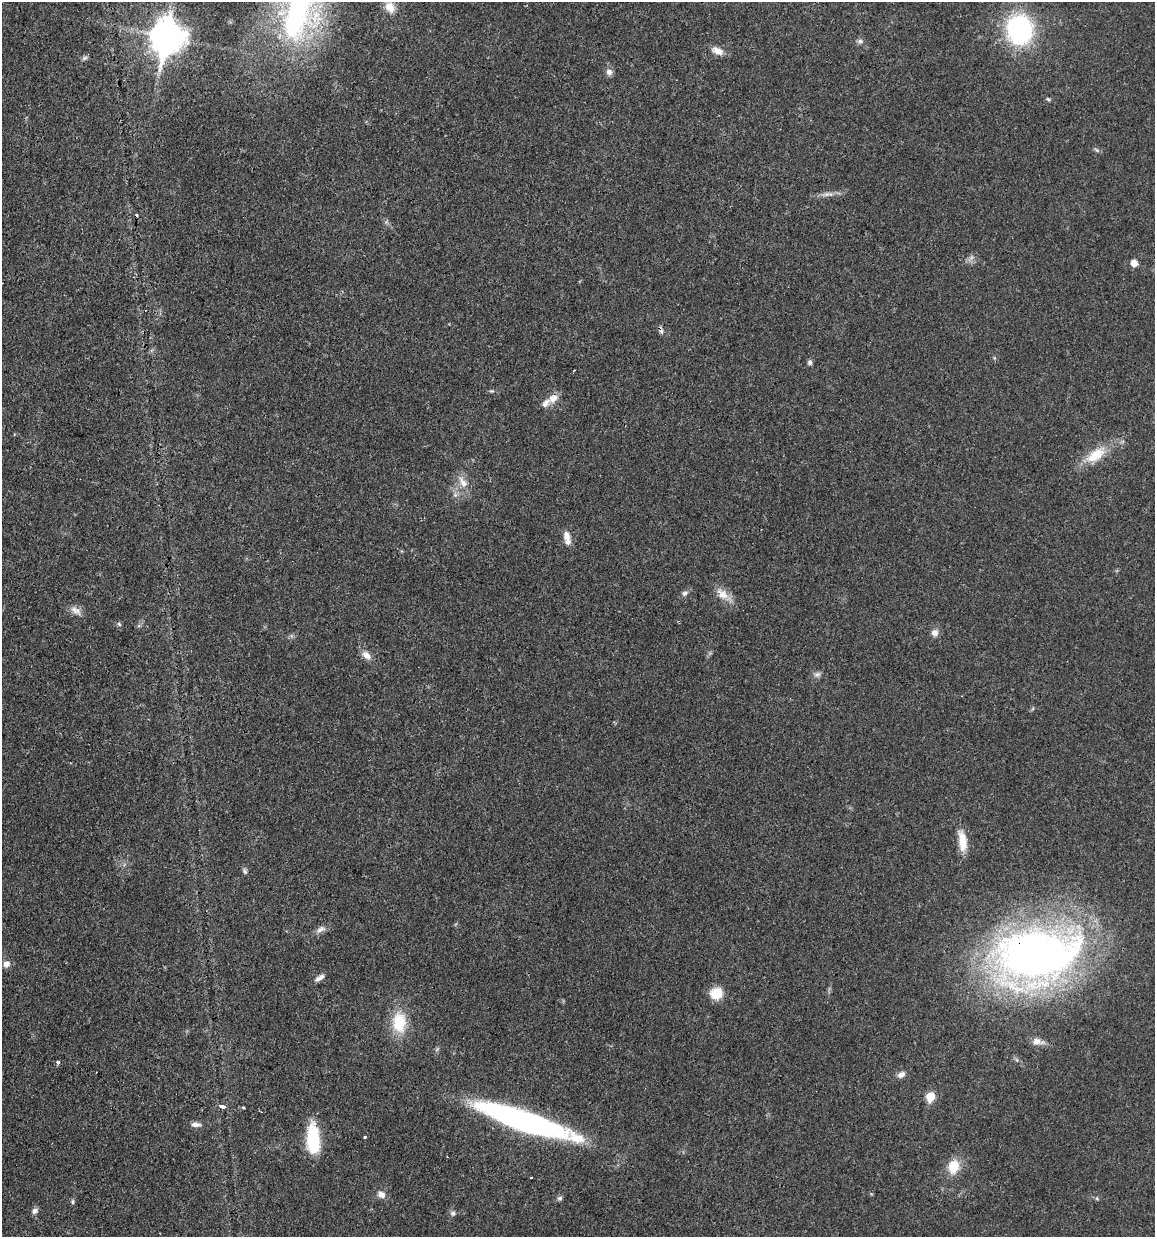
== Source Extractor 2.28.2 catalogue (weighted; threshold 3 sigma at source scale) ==
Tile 11 of 4 x 4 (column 3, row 3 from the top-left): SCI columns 2551-3703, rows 1242-2476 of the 4983 x 4952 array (HDU 1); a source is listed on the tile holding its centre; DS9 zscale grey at full resolution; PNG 1157 x 1239 px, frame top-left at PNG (2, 2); no overlay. Shown black and unused: <1% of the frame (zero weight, under 3 of 4 exposures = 1% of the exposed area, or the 3 px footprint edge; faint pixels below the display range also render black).
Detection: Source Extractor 2.28.2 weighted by HDU 2 'WHT'; one run over the whole footprint, this tile lists its part. Background 0.0209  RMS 0.0023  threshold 0.0103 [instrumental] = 3 sigma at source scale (4.5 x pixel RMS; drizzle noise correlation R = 1.50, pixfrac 1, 0.05/0.05 arcsec/px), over >= 5 px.
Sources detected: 56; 3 cosmic-ray / hot-pixel residue — not listed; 2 inside a brighter listed object's ellipse — not listed separately; the other 51 listed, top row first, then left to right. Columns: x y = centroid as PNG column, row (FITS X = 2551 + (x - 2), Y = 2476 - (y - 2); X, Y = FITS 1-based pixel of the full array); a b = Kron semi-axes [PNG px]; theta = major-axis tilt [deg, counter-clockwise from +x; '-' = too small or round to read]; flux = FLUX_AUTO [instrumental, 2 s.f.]
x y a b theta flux
298 7 90 44 84 63
390 7 15 11 -60 2.5
1019 30 21 18 -83 44
167 38 13 11 79 360
860 41 7 7 - 0.67
717 51 15 9 -29 2
85 58 8 5 27 0.52
609 72 9 8 - 1.1
1048 99 6 4 -44 0.33
1097 150 9 4 -35 0.44
828 194 17 6 0 1.4
1134 263 5 5 - 2.6
810 362 7 6 - 0.59
491 391 7 3 0 0.34
553 398 14 11 47 2.2
1096 455 32 15 35 6.4
463 482 19 8 -55 2.3
455 495 5 5 - 0.54
567 536 13 8 -74 1.8
685 593 8 7 - 0.74
722 594 21 11 -41 2.9
74 609 12 8 -61 1.4
119 624 7 4 -45 0.37
935 633 9 9 - 1.2
366 655 12 8 -48 1.7
817 674 10 6 15 0.8
962 841 27 10 -82 4.1
245 871 8 5 -69 0.52
321 929 15 7 29 1.2
1036 955 74 47 10 180
6 964 8 7 - 1.3
320 978 13 6 31 1
716 993 13 12 - 4.7
399 1023 28 18 -88 7.8
1037 1041 16 8 -10 1.6
58 1062 3 3 - 1.1
901 1075 10 7 30 1.1
930 1097 6 6 - 6.7
223 1106 7 4 -17 0.94
243 1108 3 3 - 0.4
525 1121 97 17 -18 66
196 1124 13 6 -3 1.1
365 1137 3 3 - 1.2
313 1140 27 11 -87 14
953 1166 16 11 77 4.8
531 1177 3 3 - 0.32
381 1195 11 9 -24 1.4
560 1198 7 6 - 0.51
73 1202 8 4 90 0.39
35 1211 9 7 45 0.85
453 1213 7 6 - 0.62
Overlapping masked pixels (flux is a lower limit): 1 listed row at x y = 1036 955
Isophote crosses this tile's border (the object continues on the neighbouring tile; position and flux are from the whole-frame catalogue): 1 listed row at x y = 298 7